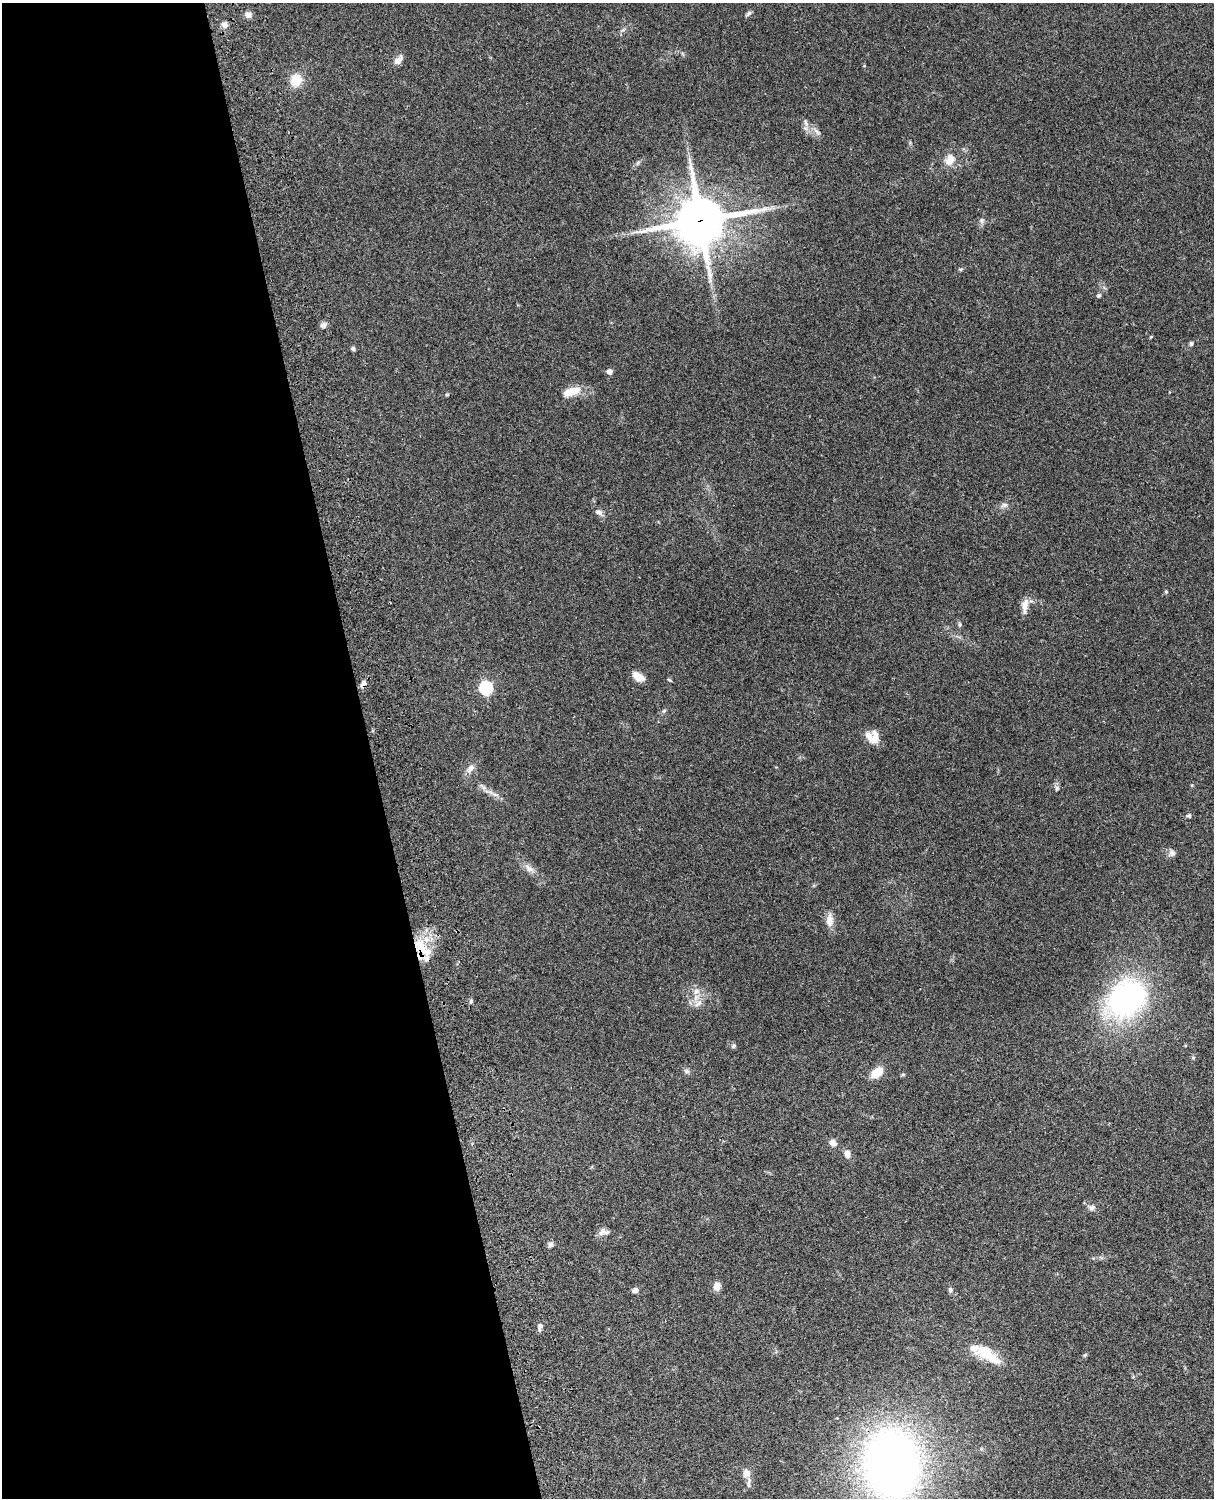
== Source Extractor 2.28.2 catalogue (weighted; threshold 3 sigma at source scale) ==
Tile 5 of 4 x 3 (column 1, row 2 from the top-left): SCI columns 122-1333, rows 1772-3267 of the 5087 x 4926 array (HDU 1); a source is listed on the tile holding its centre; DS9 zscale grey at full resolution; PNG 1216 x 1500 px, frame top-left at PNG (2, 3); no overlay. Shown black and unused: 31% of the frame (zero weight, under 3 of 4 exposures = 6% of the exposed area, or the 3 px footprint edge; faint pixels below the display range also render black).
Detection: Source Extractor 2.28.2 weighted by HDU 2 'WHT'; one run over the whole footprint, this tile lists its part. Background 0.104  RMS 0.0065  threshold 0.0292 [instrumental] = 3 sigma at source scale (4.5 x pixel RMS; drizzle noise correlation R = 1.50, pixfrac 1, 0.05/0.05 arcsec/px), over >= 5 px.
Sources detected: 62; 1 cosmic-ray / hot-pixel residue — not listed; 5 inside a brighter listed object's ellipse — not listed separately; the other 56 listed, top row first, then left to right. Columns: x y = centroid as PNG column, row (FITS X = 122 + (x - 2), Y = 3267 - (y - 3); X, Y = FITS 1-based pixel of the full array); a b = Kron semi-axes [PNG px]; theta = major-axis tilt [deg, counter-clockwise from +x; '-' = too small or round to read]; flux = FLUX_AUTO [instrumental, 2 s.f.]
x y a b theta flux
749 13 7 6 - 1.4
248 15 7 7 - 3.1
225 25 8 7 - 2.7
623 30 7 4 32 1.2
398 60 15 7 42 3.5
296 80 13 11 68 11
805 122 13 5 -73 2.4
817 132 12 4 -50 2.1
950 160 15 12 59 7.1
981 220 7 4 90 1.3
700 221 18 17 - 2400
1099 295 6 5 - 1.1
323 325 9 7 18 2.1
1191 344 6 4 87 1.1
353 349 6 5 - 1.3
609 372 5 4 - 4.4
572 392 20 8 16 12
1004 505 10 6 20 2
598 512 9 7 -22 2.4
1166 592 5 5 - 0.75
1025 605 19 7 85 5.2
960 624 6 4 -90 0.92
638 677 13 7 -32 7
363 683 11 6 62 2.3
486 688 6 6 - 81
664 710 6 4 3 0.85
871 738 22 9 -48 5.8
470 768 13 7 51 4
1057 788 7 5 75 1.3
1189 816 5 5 - 1.5
1172 853 8 8 - 2.7
529 868 15 7 -34 3.9
830 920 18 10 90 5.3
420 946 25 16 -49 21
696 991 8 8 - 3.6
1127 998 27 22 35 190
471 1001 5 5 - 1.1
698 1003 14 6 38 3.3
733 1046 7 5 33 1.2
1193 1058 6 4 1 0.78
687 1071 8 5 -27 1.6
877 1073 12 8 40 12
903 1075 5 4 - 0.89
833 1143 9 7 -45 3.6
847 1154 10 7 -85 3.2
1092 1208 8 7 - 2.2
602 1231 13 7 54 2.8
551 1244 7 7 - 1.8
717 1286 11 8 84 3.8
635 1290 7 6 - 2.4
950 1290 6 5 - 1.6
540 1327 10 5 74 2.2
986 1353 32 16 -32 19
1085 1355 6 4 71 0.84
892 1464 46 36 -84 590
747 1473 12 11 - 3.8
Overlapping masked pixels (flux is a lower limit): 4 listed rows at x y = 700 221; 363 683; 420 946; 892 1464
Isophote crosses this tile's border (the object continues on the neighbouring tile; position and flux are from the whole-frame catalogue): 1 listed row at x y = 892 1464